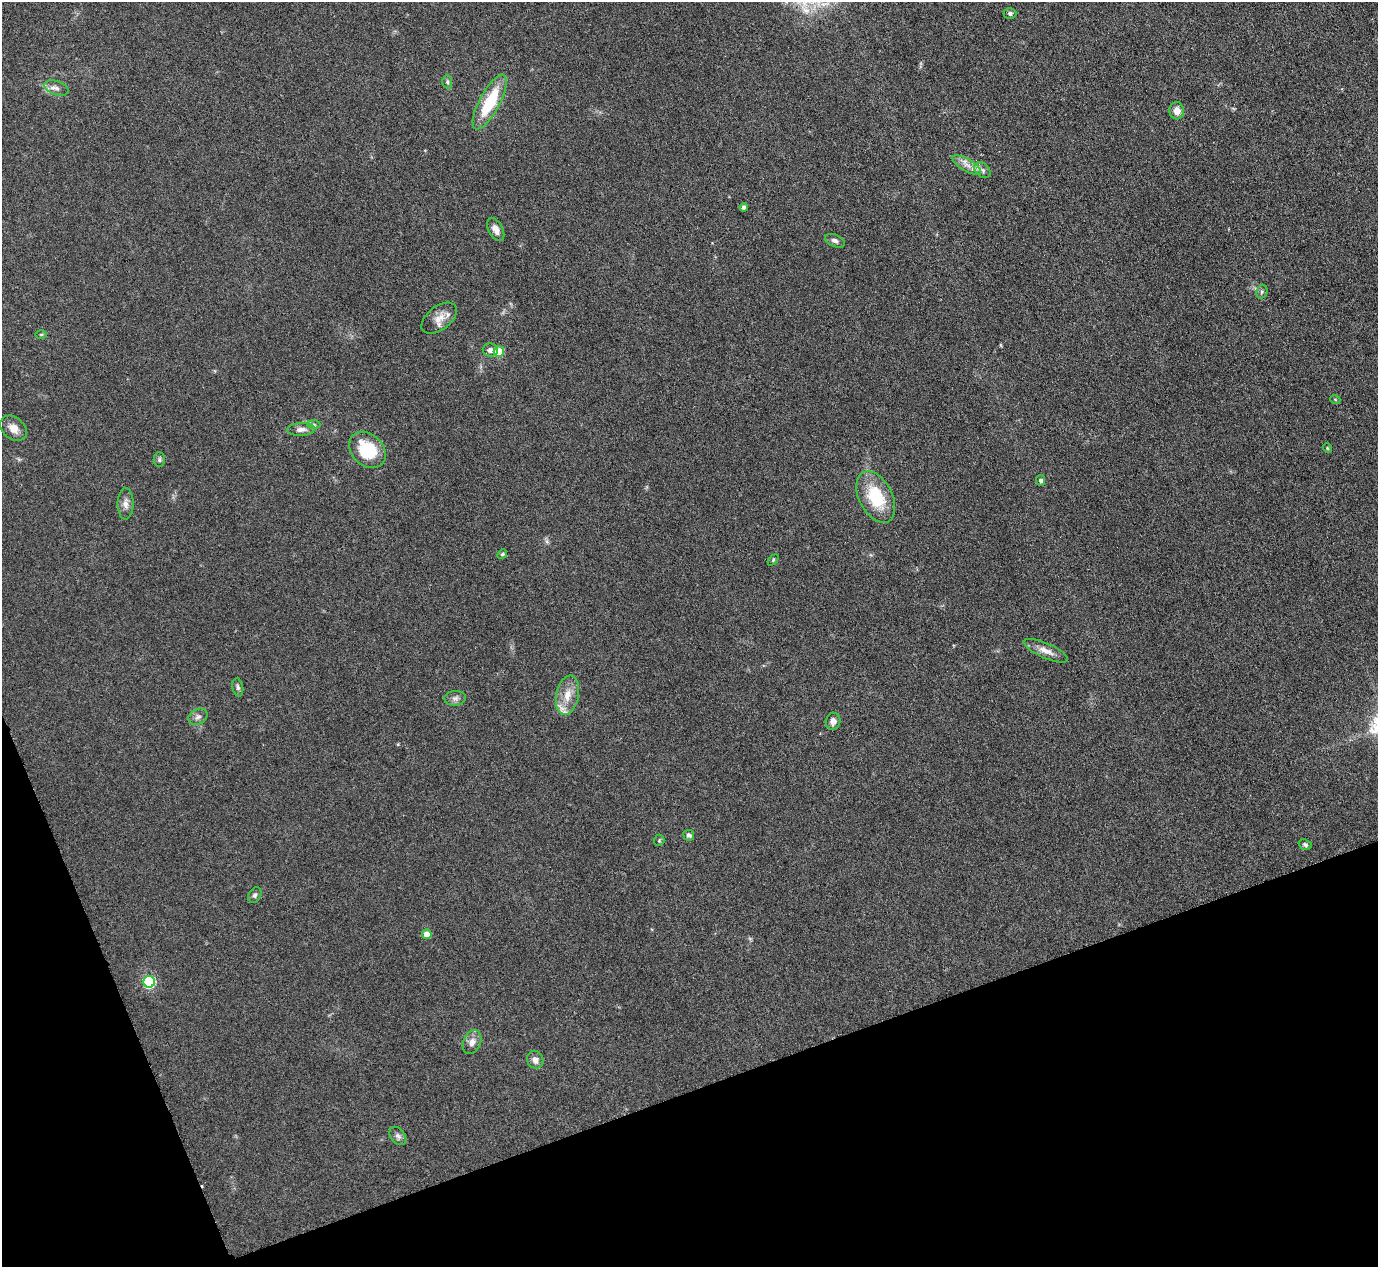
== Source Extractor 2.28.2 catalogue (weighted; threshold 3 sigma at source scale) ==
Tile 14 of 4 x 4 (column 2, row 4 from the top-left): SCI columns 1377-2752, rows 149-1413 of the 5503 x 5489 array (HDU 1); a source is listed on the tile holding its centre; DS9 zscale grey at full resolution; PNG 1380 x 1269 px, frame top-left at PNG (2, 2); each listed source drawn as its Kron ellipse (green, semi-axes under 4 px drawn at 4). Shown black and unused: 18% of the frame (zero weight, under 3 of 6 exposures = <1% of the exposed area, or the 3 px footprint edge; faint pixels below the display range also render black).
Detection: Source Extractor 2.28.2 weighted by HDU 2 'WHT'; one run over the whole footprint, this tile lists its part. Background 0.0746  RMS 0.0042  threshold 0.0172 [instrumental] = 3 sigma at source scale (4.09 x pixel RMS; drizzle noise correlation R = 1.36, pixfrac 0.8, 0.05/0.05 arcsec/px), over >= 5 px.
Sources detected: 43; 1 inside a brighter listed object's ellipse — not listed separately; the other 42 listed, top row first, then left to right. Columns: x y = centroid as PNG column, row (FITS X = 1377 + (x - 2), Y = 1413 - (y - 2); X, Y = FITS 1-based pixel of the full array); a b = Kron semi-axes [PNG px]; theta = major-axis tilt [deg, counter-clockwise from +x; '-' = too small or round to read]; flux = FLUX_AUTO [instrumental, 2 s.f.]
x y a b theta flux
1010 13 6 5 - 0.96
447 82 6 5 - 0.78
57 88 12 7 -19 2
490 102 30 10 62 19
1177 111 8 7 - 3
967 165 16 6 -30 3
983 170 9 6 -42 1.5
744 207 4 4 - 1.4
496 229 12 7 -62 2.7
835 241 10 6 -24 1.4
1262 292 7 5 70 0.92
439 318 20 11 38 4.6
41 335 6 4 1 0.49
490 350 7 6 - 1.8
499 352 5 5 - 16
1335 399 5 3 - 0.34
314 424 6 4 -2 0.64
13 428 15 10 -41 3.7
301 429 14 6 3 2.2
1327 448 5 3 - 0.35
367 450 20 15 -45 17
159 460 7 5 -90 0.83
1040 480 5 4 - 1.2
876 497 28 16 -63 19
126 504 16 8 90 2.6
502 554 5 4 - 0.57
773 560 6 4 46 0.54
1046 651 24 7 -24 3.7
238 687 9 5 -78 0.95
567 695 20 11 78 6
455 698 11 7 3 1.7
198 717 10 7 27 1.7
833 721 8 7 - 2.3
689 835 5 5 - 1.1
659 840 5 5 - 0.56
1305 845 7 5 -21 0.77
255 895 8 6 62 0.95
427 934 5 5 - 4.4
149 982 6 6 - 45
472 1042 12 8 67 2.6
535 1060 9 8 - 2.4
398 1136 10 7 -51 1.5